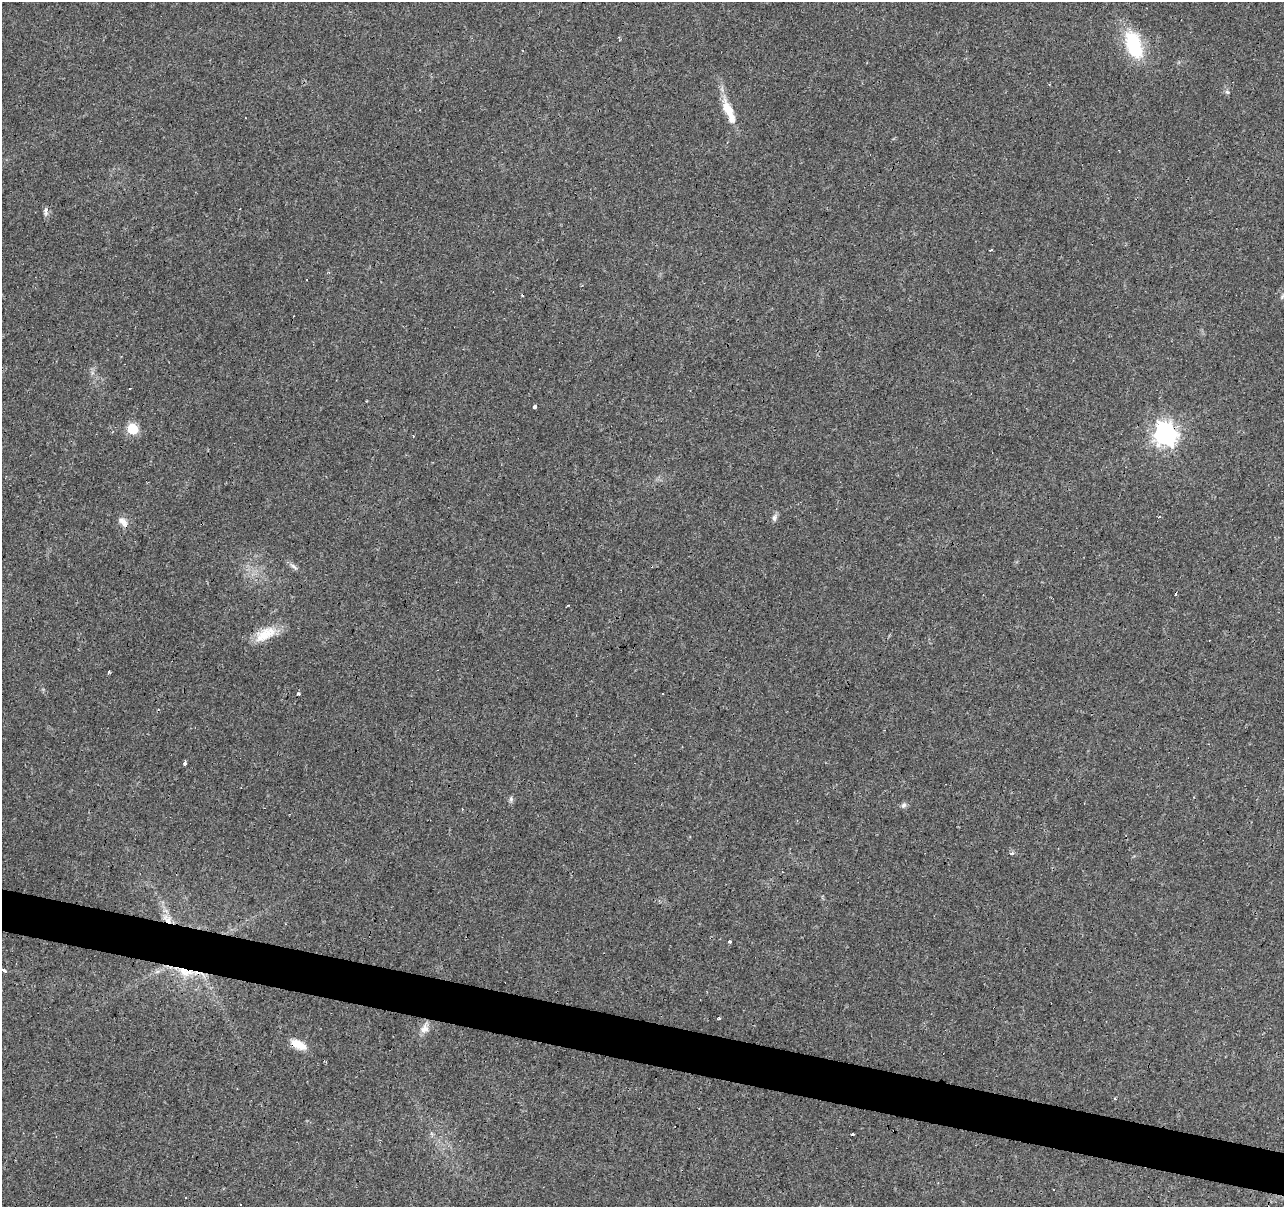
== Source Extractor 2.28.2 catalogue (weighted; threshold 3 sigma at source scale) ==
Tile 6 of 4 x 4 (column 2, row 2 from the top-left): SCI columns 1283-2564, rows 2626-3830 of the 5131 x 5314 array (HDU 1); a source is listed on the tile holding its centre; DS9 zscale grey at full resolution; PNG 1286 x 1209 px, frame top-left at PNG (2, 2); no overlay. Shown black and unused: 4% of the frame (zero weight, under 3 of 4 exposures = <1% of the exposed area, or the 3 px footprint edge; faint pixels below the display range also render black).
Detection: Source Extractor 2.28.2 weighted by HDU 2 'WHT'; one run over the whole footprint, this tile lists its part. Background 0.0431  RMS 0.0042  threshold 0.0188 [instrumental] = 3 sigma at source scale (4.5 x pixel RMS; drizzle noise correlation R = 1.50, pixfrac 1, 0.0396/0.0396 arcsec/px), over >= 5 px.
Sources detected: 44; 13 cosmic-ray / hot-pixel residue — not listed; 1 inside a brighter listed object's ellipse — not listed separately; the other 30 listed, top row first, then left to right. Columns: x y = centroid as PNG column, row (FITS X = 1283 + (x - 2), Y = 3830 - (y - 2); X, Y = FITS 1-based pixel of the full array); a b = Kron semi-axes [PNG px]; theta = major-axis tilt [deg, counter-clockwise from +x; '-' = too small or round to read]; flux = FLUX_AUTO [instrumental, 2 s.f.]
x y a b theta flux
1134 45 31 16 -72 25
1227 92 6 5 - 0.78
728 109 23 11 -63 7.6
45 211 13 4 90 1.3
306 280 3 2 - 0.5
1283 295 14 4 55 1.1
130 388 3 2 - 0.68
534 407 4 3 - 2.6
132 429 6 6 - 28
1165 434 8 8 - 280
413 436 3 3 - 0.36
774 518 9 7 71 1.4
122 521 14 9 -42 2.9
293 566 14 4 -36 1.4
265 634 32 15 28 9.5
109 672 4 3 - 0.63
299 694 4 2 - 1.1
184 763 3 3 - 5
511 799 8 6 -90 0.98
904 805 8 7 - 1.2
1012 854 4 3 - 1.7
167 919 16 8 -43 4
729 941 3 3 - 4
3 971 3 3 - 21
185 972 29 11 -12 10
718 1019 4 2 - 1.2
425 1028 16 10 69 3.2
298 1044 19 8 -27 6.9
186 1197 3 3 - 1.1
240 1205 3 2 - 0.49
Overlapping masked pixels (flux is a lower limit): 4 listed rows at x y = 1165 434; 167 919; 185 972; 298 1044
Isophote crosses this tile's border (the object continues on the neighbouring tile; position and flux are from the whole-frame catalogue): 1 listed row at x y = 1283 295